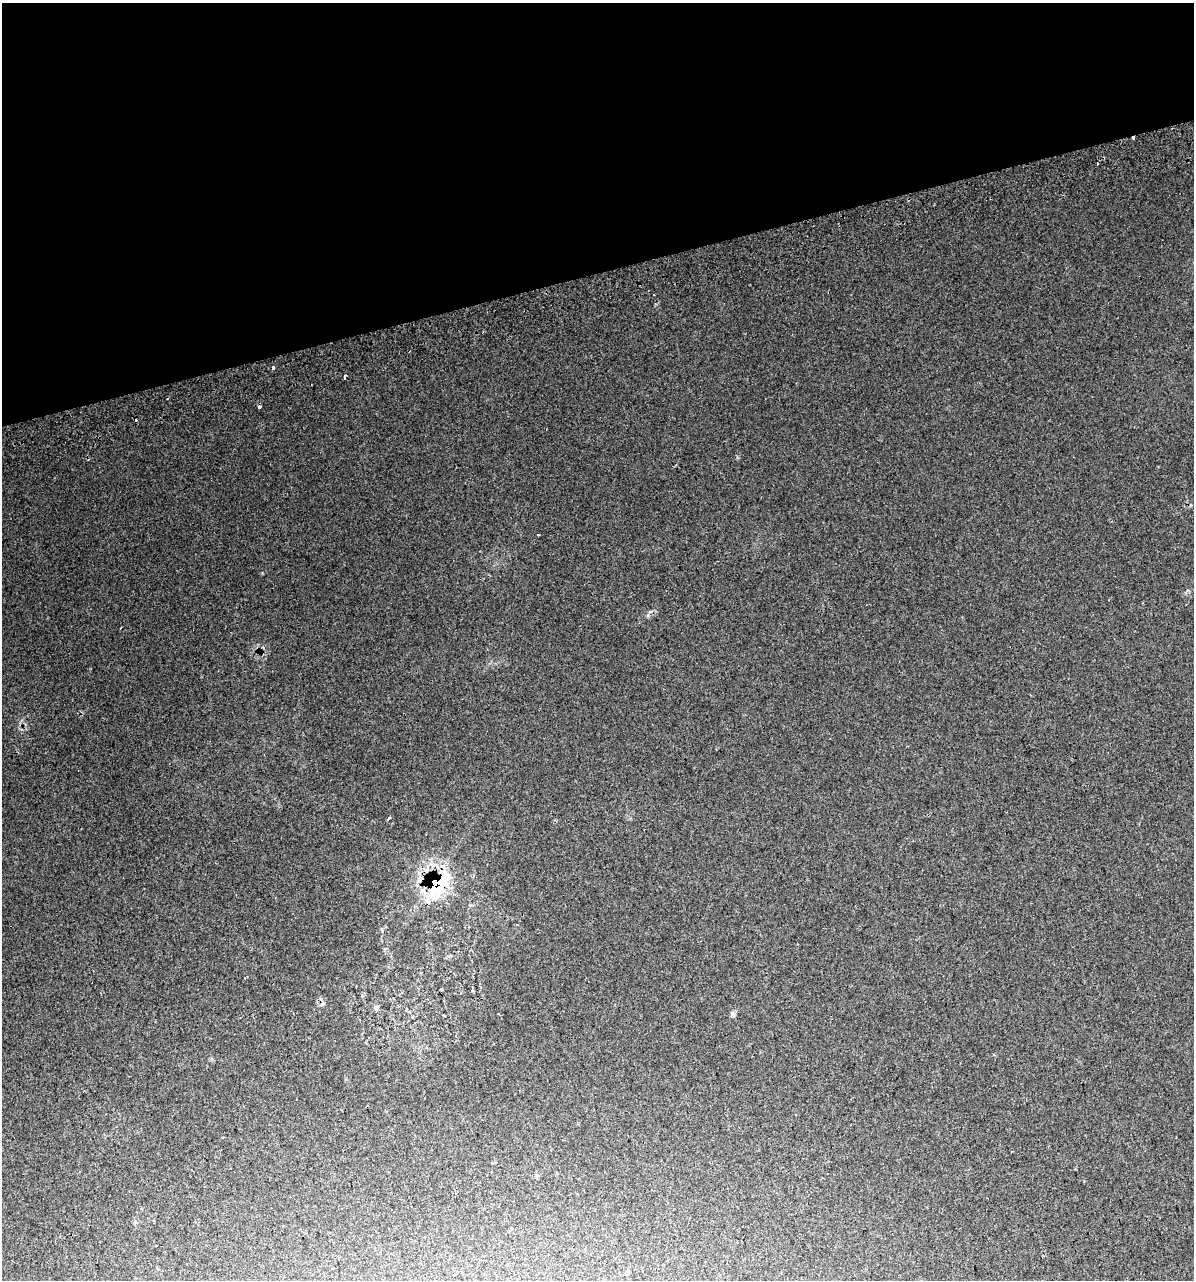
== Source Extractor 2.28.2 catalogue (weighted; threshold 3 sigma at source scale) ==
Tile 3 of 4 x 4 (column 3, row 1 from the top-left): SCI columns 2439-3630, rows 3878-5155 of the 4924 x 5196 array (HDU 1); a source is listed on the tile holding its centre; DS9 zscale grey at full resolution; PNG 1196 x 1282 px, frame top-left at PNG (2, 3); no overlay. Shown black and unused: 21% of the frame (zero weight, under 2 of 3 exposures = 2% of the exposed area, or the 3 px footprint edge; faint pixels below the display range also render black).
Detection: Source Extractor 2.28.2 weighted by HDU 2 'WHT'; one run over the whole footprint, this tile lists its part. Background 0.0387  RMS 0.01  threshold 0.0466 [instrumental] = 3 sigma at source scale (4.5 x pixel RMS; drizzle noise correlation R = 1.50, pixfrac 1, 0.0396/0.0396 arcsec/px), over >= 5 px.
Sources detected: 12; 6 cosmic-ray / hot-pixel residue — not listed; the other 6 listed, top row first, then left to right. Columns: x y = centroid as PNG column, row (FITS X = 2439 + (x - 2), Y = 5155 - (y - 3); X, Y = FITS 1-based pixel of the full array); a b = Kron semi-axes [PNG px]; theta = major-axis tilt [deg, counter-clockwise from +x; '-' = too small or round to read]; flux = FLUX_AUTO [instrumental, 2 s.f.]
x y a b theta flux
1133 138 3 2 - 3.8
259 407 3 3 - 3.7
389 819 3 3 - 4.4
434 880 11 9 86 420
377 1007 7 5 -78 2.2
733 1014 7 6 - 2.8
Overlapping masked pixels (flux is a lower limit): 2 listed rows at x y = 1133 138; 434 880